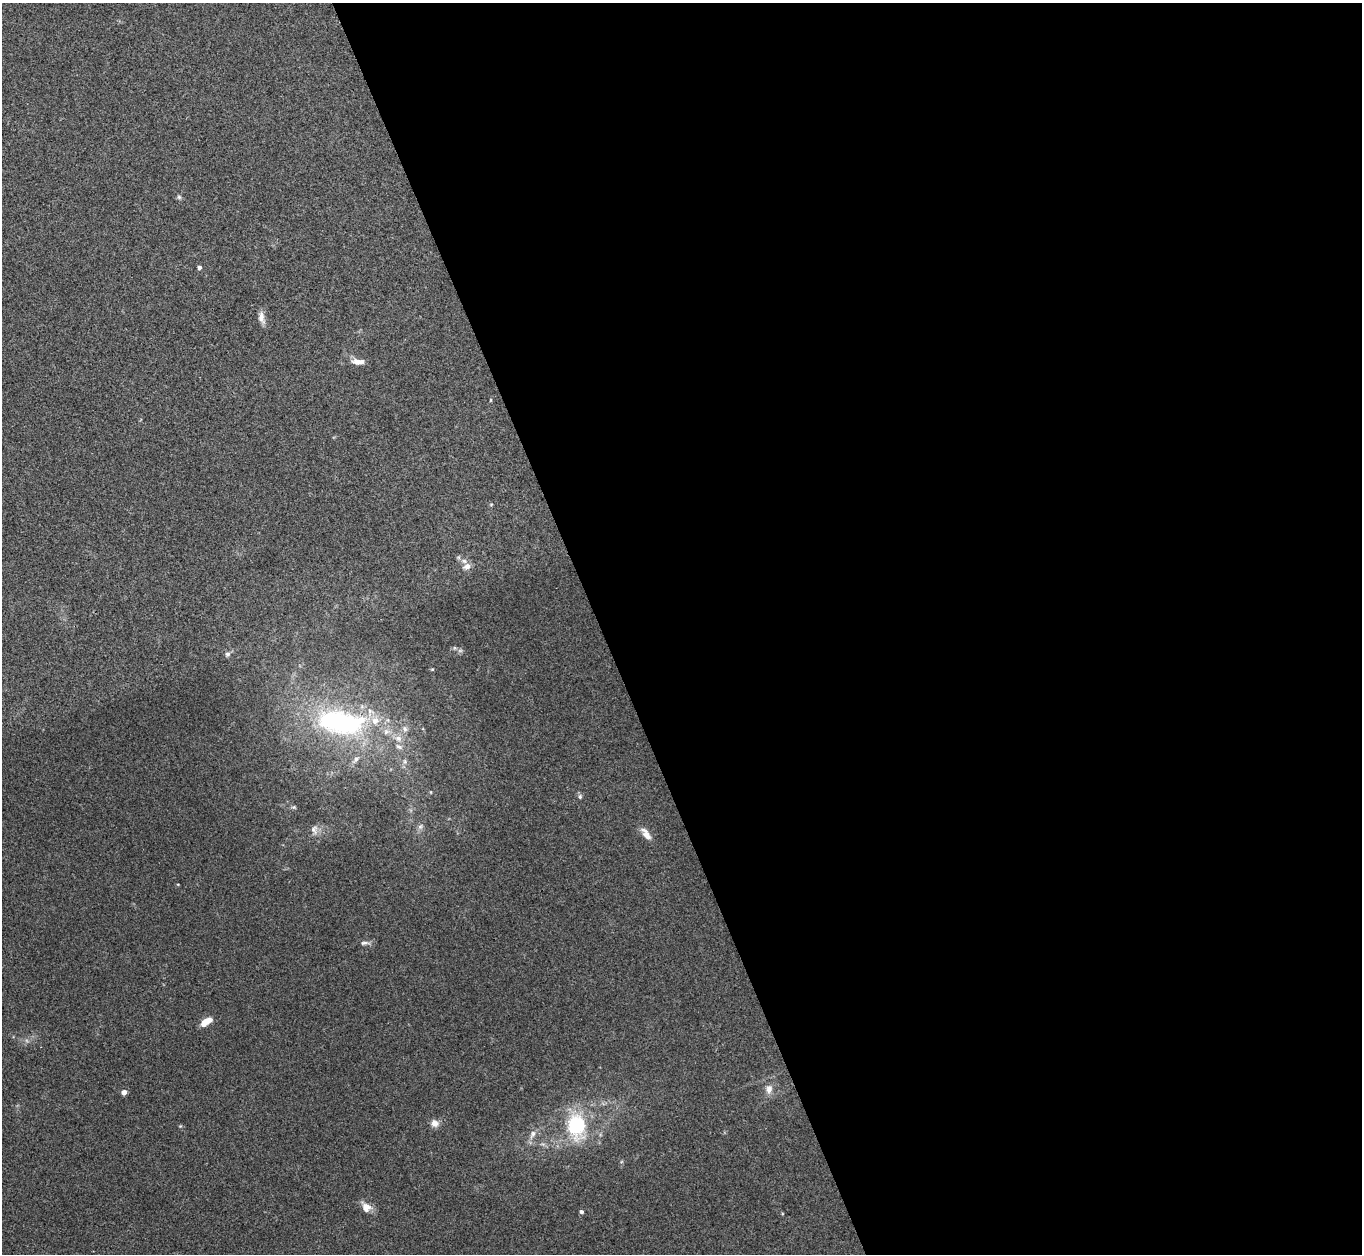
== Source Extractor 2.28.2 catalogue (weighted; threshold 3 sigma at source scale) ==
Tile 8 of 4 x 4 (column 4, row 2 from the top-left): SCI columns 4084-5443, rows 2651-3902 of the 5443 x 5430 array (HDU 1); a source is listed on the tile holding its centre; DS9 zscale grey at full resolution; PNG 1364 x 1256 px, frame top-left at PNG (2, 3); no overlay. Shown black and unused: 56% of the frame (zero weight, under 3 of 4 exposures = <1% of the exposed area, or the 3 px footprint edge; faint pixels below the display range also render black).
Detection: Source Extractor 2.28.2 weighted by HDU 2 'WHT'; one run over the whole footprint, this tile lists its part. Background 0.0468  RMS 0.005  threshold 0.0226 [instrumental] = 3 sigma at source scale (4.5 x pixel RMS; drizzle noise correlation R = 1.50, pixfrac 1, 0.05/0.05 arcsec/px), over >= 5 px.
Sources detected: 28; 1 too faint to see at this stretch — not listed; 2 inside a brighter listed object's ellipse — not listed separately; the other 25 listed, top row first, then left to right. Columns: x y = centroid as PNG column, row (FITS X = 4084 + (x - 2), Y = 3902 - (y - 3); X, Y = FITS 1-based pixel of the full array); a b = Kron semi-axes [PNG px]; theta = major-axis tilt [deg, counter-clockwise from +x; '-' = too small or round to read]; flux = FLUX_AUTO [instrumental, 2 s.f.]
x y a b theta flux
179 197 6 6 - 0.89
199 267 4 4 - 1.8
261 318 15 8 -80 2.9
358 362 17 7 -2 3.7
466 566 10 7 24 2.7
227 654 7 7 - 1.3
340 722 61 27 -7 92
405 729 9 7 -59 1.7
398 738 10 7 -32 2.9
399 747 10 5 -28 1.6
356 759 12 6 54 2.2
580 796 6 5 - 0.93
294 807 7 5 -7 0.79
420 827 8 6 54 1.4
314 830 13 8 -81 2.6
646 834 18 8 -54 4.2
365 943 14 5 3 1.7
206 1022 12 6 31 6.9
769 1089 12 9 84 3.3
124 1092 4 4 - 3.2
435 1123 10 9 - 3
576 1126 26 19 -85 32
533 1134 12 7 64 2.7
366 1208 13 11 -35 4.3
581 1212 4 4 - 1.2